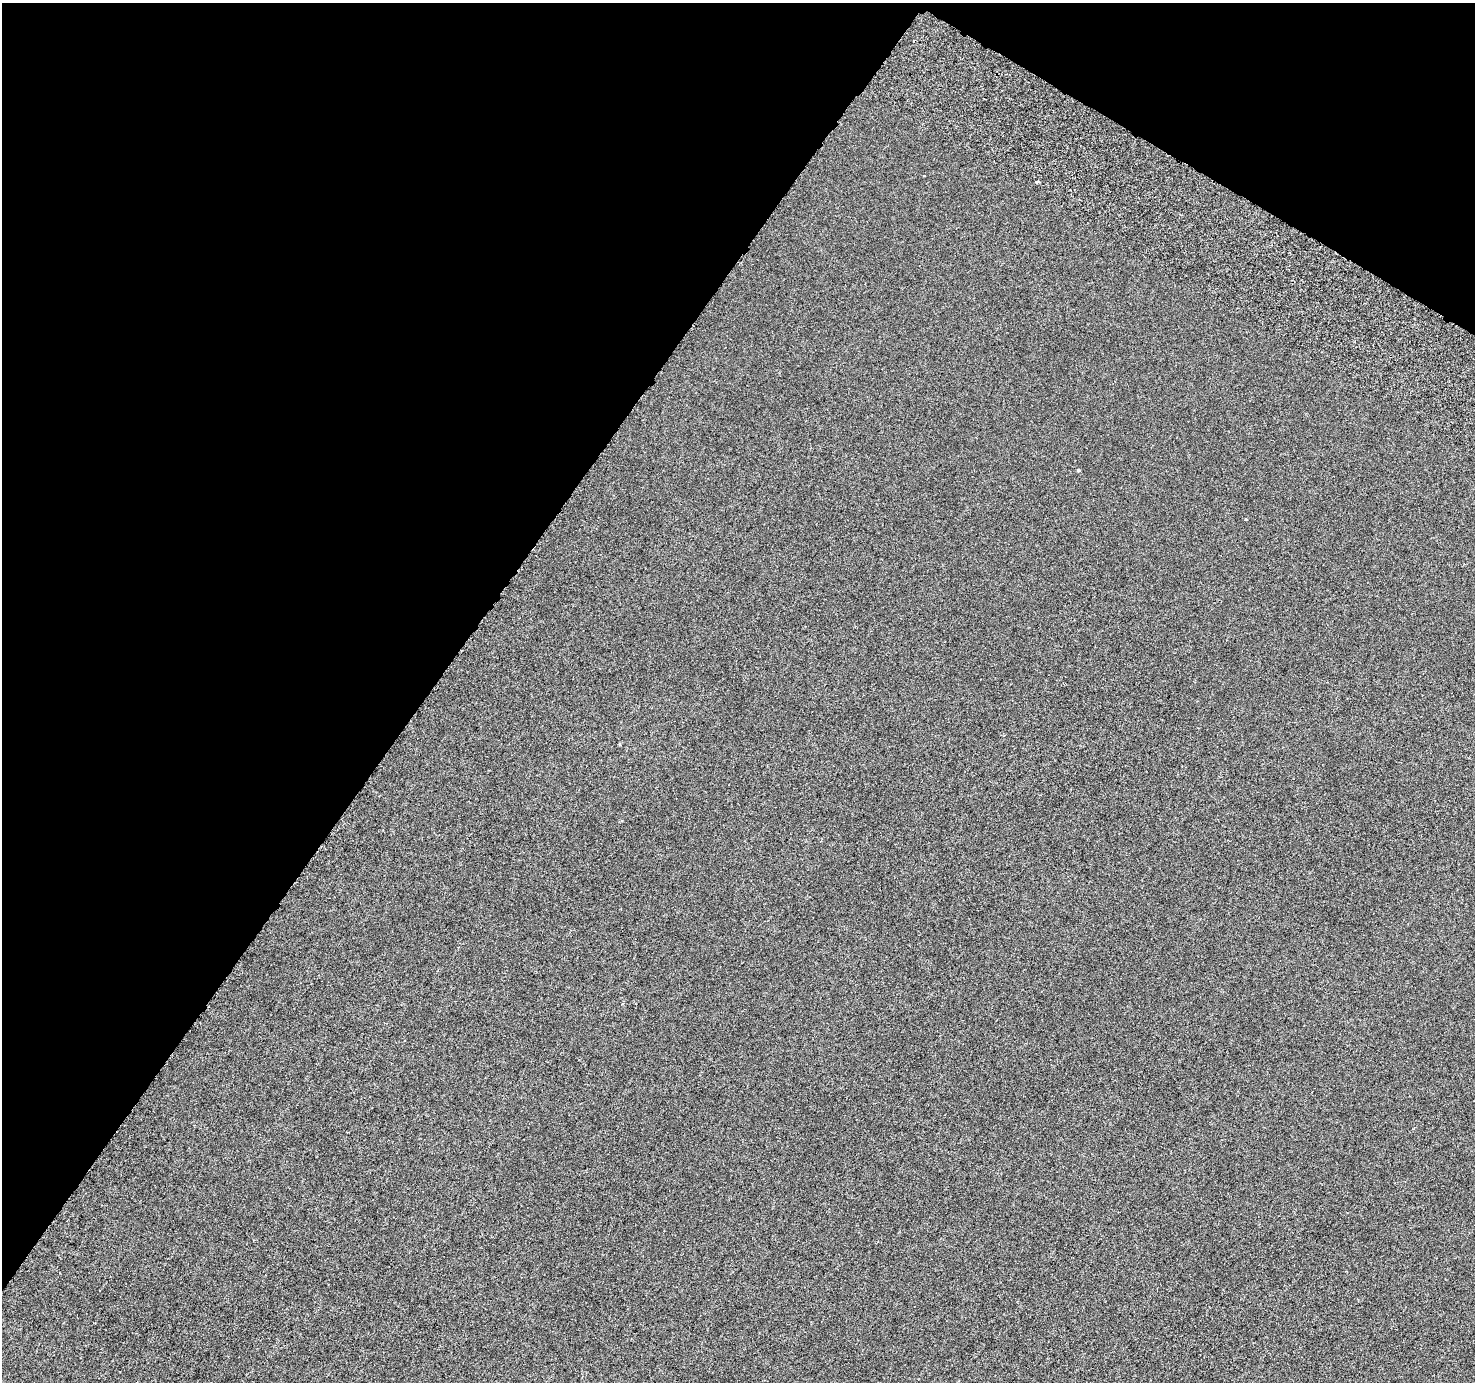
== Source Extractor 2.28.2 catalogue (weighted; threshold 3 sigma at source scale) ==
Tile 2 of 4 x 4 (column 2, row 1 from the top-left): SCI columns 1536-3008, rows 4419-5798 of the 5971 x 6059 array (HDU 1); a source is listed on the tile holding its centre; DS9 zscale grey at full resolution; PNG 1477 x 1384 px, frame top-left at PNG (2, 3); no overlay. Shown black and unused: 34% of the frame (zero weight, under 3 of 6 exposures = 3% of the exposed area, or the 3 px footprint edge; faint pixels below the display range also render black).
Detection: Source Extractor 2.28.2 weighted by HDU 2 'WHT'; one run over the whole footprint, this tile lists its part. Background -1.67e-04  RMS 0.0017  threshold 0.00697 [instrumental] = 3 sigma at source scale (4.09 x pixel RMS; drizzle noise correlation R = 1.36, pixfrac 0.8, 0.0396/0.0396 arcsec/px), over >= 5 px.
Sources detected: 3; all 3 listed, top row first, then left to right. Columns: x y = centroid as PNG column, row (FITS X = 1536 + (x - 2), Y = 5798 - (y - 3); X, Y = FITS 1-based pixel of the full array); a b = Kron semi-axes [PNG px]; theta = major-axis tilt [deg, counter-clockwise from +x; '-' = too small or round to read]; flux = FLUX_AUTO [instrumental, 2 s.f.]
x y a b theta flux
1037 182 3 3 - 0.43
1078 470 4 3 - 0.26
1246 519 3 3 - 0.13